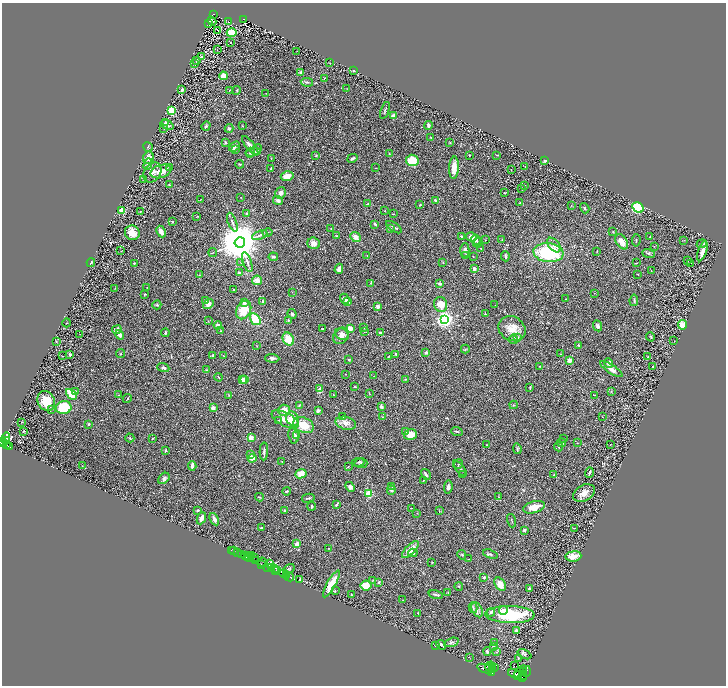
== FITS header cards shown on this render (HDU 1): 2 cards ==
NAXIS1  =                 1448
NAXIS2  =                 1367

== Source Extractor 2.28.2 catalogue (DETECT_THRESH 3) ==
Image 1448 x 1367 px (HDU 1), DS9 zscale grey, zoomed out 1/2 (1 PNG px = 2 x 2 image px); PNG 728 x 688 px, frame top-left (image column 1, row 1366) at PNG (2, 3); each listed source drawn as its Kron ellipse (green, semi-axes under 4 px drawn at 4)
Background 0.394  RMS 0.028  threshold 0.0838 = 3 sigma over >= 5 px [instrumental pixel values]
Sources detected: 425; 34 cannot appear on this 1/2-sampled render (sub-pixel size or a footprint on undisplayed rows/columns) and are neither listed nor drawn; the other 391 listed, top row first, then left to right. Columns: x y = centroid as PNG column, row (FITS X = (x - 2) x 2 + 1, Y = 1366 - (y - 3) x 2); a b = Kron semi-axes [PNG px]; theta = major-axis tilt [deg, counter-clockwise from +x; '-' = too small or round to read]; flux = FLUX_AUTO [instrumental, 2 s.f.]
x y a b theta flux
213 14 4 2 - 47
244 19 3 2 - 67
212 21 5 4 - 2
228 22 2 1 - 1.4
209 23 2 1 - 1.7
218 31 2 1 - 29
232 33 5 3 - 190
231 42 2 2 - 3.1
217 50 2 2 - 1.6
297 51 2 1 - 1.8
202 57 3 3 - 11
196 60 4 2 - 5
330 63 2 2 - 1.9
195 64 2 2 - 2.5
353 71 4 2 - 3.1
301 72 4 3 - 12
223 76 4 4 - 45
324 78 2 2 - 3
307 82 6 3 -9 9
182 89 4 3 - 17
346 89 2 2 - 1.7
229 90 4 2 - 2.5
237 90 4 3 - 3.9
266 93 2 2 - 2
385 110 9 2 71 6.5
171 111 3 3 - 560
393 115 3 2 - 15
165 123 4 4 - 7.6
167 125 7 4 -19 15
206 126 5 4 - 8.8
243 126 2 2 - 2.4
428 126 4 2 - 16
164 128 2 2 - 2.6
229 128 4 4 - 8.8
431 137 2 1 - 2.6
225 142 2 2 - 26
450 142 2 2 - 3.3
234 146 6 3 40 19
250 146 12 3 -51 25
148 147 5 2 - 4.6
257 149 6 3 46 6.3
235 150 4 2 - 4.4
253 152 7 3 12 24
250 153 5 3 - 12
389 154 2 2 - 3.2
469 155 3 2 - 4
497 155 3 2 - 3.1
316 156 3 3 - 4.1
148 158 6 5 - 46
352 158 5 3 - 11
271 159 2 2 - 1.6
412 160 6 6 - 100
545 160 3 2 - 11
148 164 6 4 67 10
240 164 4 3 - 5.6
525 167 3 2 - 3.2
169 168 4 3 - 8.2
271 168 3 2 - 4.8
375 168 2 1 - 1.6
454 168 11 5 86 72
511 170 2 1 - 2.2
161 171 10 6 18 60
152 172 11 8 54 30
287 176 6 5 - 53
144 179 3 3 - 3.8
169 185 3 2 - 3.2
525 185 2 2 - 1.7
522 189 2 2 - 8.8
281 193 6 5 - 20
505 193 2 2 - 3.2
241 197 2 2 - 1.8
200 200 2 1 - 1.6
278 201 5 4 - 12
435 201 3 2 - 14
520 203 2 2 - 4.1
368 204 4 3 - 5.8
420 205 3 3 - 3.1
571 205 3 2 - 1.7
585 208 5 3 - 7.9
638 208 6 5 - 450
122 210 2 2 - 160
140 211 2 1 - 3.1
385 211 2 2 - 3.5
247 214 2 2 - 5.9
394 214 3 2 - 2.1
197 217 4 1 - 2.3
172 222 3 2 - 3.3
232 222 10 3 -68 19
375 224 3 2 - 12
394 227 9 3 -33 13
331 228 2 2 - 5.2
390 228 3 3 - 4.6
161 232 6 3 -63 36
613 232 3 2 - 3.2
132 233 7 7 - 57
267 233 5 3 - 5.3
260 235 8 3 22 13
337 236 3 2 - 2.3
461 236 3 2 - 7.8
355 237 5 4 - 32
471 237 5 4 - 32
650 237 2 1 - 2
476 240 5 4 - 21
485 240 2 2 - 2.3
502 240 2 2 - 2
636 240 6 2 84 3.9
683 240 4 1 - 2.1
240 242 5 5 - 31000
622 242 8 5 -56 37
314 243 6 5 - 31
477 243 4 4 - 8.2
702 244 5 3 - 9.4
554 245 8 5 -50 24
654 246 3 2 - 2
480 248 3 2 - 1.9
465 250 7 4 89 18
121 251 3 2 - 1.9
597 251 3 2 - 2.8
702 251 10 4 71 38
213 252 4 2 - 3.7
548 253 15 9 -6 410
648 253 6 3 -20 8.1
367 255 2 1 - 1.7
466 255 3 3 - 4.1
473 256 2 2 - 2.4
505 256 5 3 - 8.9
273 257 4 3 - 9.9
688 261 2 1 - 1.4
241 262 3 2 - 3.3
247 262 10 3 -71 20
91 263 4 3 - 7.9
134 263 3 2 - 6.4
443 263 3 2 - 2.5
636 263 3 2 - 3.6
691 263 2 1 - 29
339 269 5 4 - 21
474 269 3 3 - 22
651 271 2 1 - 1.6
239 272 2 2 - 7.7
637 274 3 2 - 2.6
199 275 3 2 - 2.6
257 280 5 4 - 37
371 283 3 2 - 2.9
440 283 4 3 - 13
115 288 3 2 - 2
147 288 2 1 - 1.3
233 290 3 2 - 5.7
292 292 2 2 - 2.3
594 293 2 1 - 1.2
144 294 3 2 - 3.8
345 299 5 3 - 21
565 299 2 2 - 2.1
634 300 6 3 82 6.2
205 301 3 2 - 2.7
263 301 2 2 - 27
348 302 2 2 - 87
244 303 2 2 - 32
208 304 6 4 38 24
441 304 8 6 -73 62
157 305 4 3 - 6.4
495 305 2 2 - 1.6
378 306 4 3 - 16
244 310 10 7 62 110
292 314 5 3 - 8.2
485 314 2 2 - 11
255 319 6 4 -55 170
445 319 3 3 - 3100
288 320 4 3 - 6.5
208 321 2 2 - 2.4
67 323 4 2 - 3.6
218 325 4 4 - 21
682 325 4 4 - 59
598 326 6 4 -65 15
350 328 2 2 - 100
364 328 3 2 - 1.6
322 329 2 2 - 4.6
512 329 14 12 -32 75
117 330 5 3 - 27
220 331 3 2 - 4.4
365 331 4 2 - 2.4
165 333 4 2 - 6.8
380 333 3 2 - 6.5
80 334 2 1 - 1.2
342 334 7 5 -27 24
120 335 5 3 - 29
341 336 9 7 46 33
650 337 5 2 - 7.1
518 338 3 3 - 6.9
288 339 7 5 -61 92
513 339 4 4 - 9.2
56 341 3 2 - 2.3
674 341 2 1 - 1
579 345 4 3 - 6.6
257 346 2 2 - 2
465 349 4 3 - 4.5
426 352 3 3 - 9.7
70 354 3 2 - 18
121 354 4 3 - 4.8
396 354 3 3 - 6.3
560 354 2 2 - 2.6
213 355 4 3 - 5.6
223 355 2 2 - 2.4
62 356 3 2 - 2.5
389 356 3 2 - 3.1
648 357 2 2 - 2.5
272 358 7 3 -3 16
349 360 3 2 - 4.4
569 360 2 2 - 87
609 363 5 4 - 21
540 366 2 2 - 2.1
653 367 2 2 - 5.4
163 368 6 4 -21 16
611 369 13 4 -33 32
207 370 4 4 - 5.2
346 374 2 1 - 1.5
374 376 3 2 - 1.7
219 377 4 2 - 2.8
242 379 2 2 - 91
405 379 4 2 - 3.6
245 380 4 3 - 26
354 387 3 2 - 2.8
530 387 2 2 - 4.8
320 389 3 2 - 50
75 391 4 3 - 5.8
611 391 4 2 - 3.6
71 394 6 3 -43 160
369 394 3 2 - 2.5
119 395 2 2 - 1.5
229 395 3 2 - 2.7
333 395 2 2 - 1.8
594 395 2 2 - 2.8
127 399 5 2 - 3.6
46 401 10 8 -65 110
299 405 3 3 - 4.4
514 405 4 3 - 5.3
381 407 4 3 - 16
64 408 8 6 11 170
213 408 2 2 - 81
52 409 3 2 - 2.7
284 410 6 5 - 53
318 411 3 3 - 21
343 417 3 2 - 2.7
382 417 3 2 - 1.8
602 417 2 1 - 1.8
285 419 15 6 -26 60
292 419 7 6 - 77
278 420 3 2 - 3.9
21 422 3 2 - 1.3
346 423 10 6 -14 38
89 424 2 2 - 22
303 425 11 7 -20 100
24 431 3 2 - 4.1
457 431 6 2 -21 6.9
405 432 3 3 - 4.2
410 435 6 5 - 55
293 436 8 5 -79 17
296 436 4 3 - 6.8
251 437 2 2 - 130
130 438 4 2 - 3.6
153 438 3 2 - 3
563 438 3 2 - 2.6
6 439 6 3 77 430
6 441 4 2 - 540
3 442 3 2 - 840
562 443 4 3 - 6.8
577 443 2 1 - 1.4
7 445 4 2 - 340
487 445 2 2 - 1.8
610 445 2 1 - 2.3
9 446 3 2 - 210
558 447 4 2 - 4.5
517 449 5 3 - 6.5
165 450 3 2 - 8.5
264 451 9 2 88 12
251 455 3 2 - 17
252 458 4 3 - 50
282 461 2 2 - 1.7
358 462 6 3 3 8.7
361 463 6 5 - 12
458 464 5 3 - 4.4
82 466 2 2 - 1.9
192 466 5 2 - 28
348 467 3 2 - 2.4
460 468 9 3 -51 9.3
589 473 5 2 - 11
301 474 6 4 25 56
426 474 6 2 -58 14
462 475 3 3 - 5.1
554 475 3 3 - 5.2
164 478 6 4 44 13
424 480 2 2 - 3.3
392 486 3 3 - 3.2
350 487 5 4 - 15
448 487 7 4 85 15
391 490 4 4 - 9.8
287 491 4 2 - 5.5
369 493 3 3 - 330
584 493 11 8 29 46
259 497 4 2 - 4.6
499 497 3 2 - 2
308 498 6 2 13 6.7
337 504 4 2 - 7.1
311 506 4 3 - 7.8
534 507 11 6 15 69
411 508 3 2 - 2.6
197 510 2 2 - 5.8
285 510 2 2 - 17
439 511 3 2 - 2.7
417 513 3 2 - 2
201 518 6 3 66 40
214 519 7 3 -63 25
512 521 7 2 -72 4.2
261 528 4 2 - 5
574 528 4 2 - 3.7
524 530 3 3 - 10
297 544 4 3 - 30
328 548 2 2 - 2.2
231 550 2 1 - 13
410 550 11 4 46 60
234 551 2 1 - 42
238 553 2 2 - 200
413 553 5 4 - 11
242 554 3 2 - 450
490 554 8 3 -18 9.1
462 555 5 4 - 6.6
245 556 2 2 - 51
247 556 3 1 - 82
251 556 2 1 - 19
573 556 8 5 7 58
254 557 3 2 - 280
250 558 3 1 - 49
468 559 3 2 - 1.9
256 561 3 2 - 440
263 562 5 2 - 460
432 562 3 2 - 2.3
262 564 3 1 - 260
269 564 3 2 - 500
268 567 3 1 - 250
271 567 2 2 - 340
275 568 3 2 - 890
289 569 6 2 29 7.3
276 570 2 1 - 200
278 570 2 2 - 550
284 574 4 2 - 600
287 575 3 2 - 270
289 577 5 2 - 800
484 577 3 3 - 6.6
300 580 2 1 - 120
373 581 3 2 - 3.9
379 582 2 2 - 8.9
331 584 15 4 61 91
500 584 7 5 -56 57
366 585 5 5 - 78
459 586 4 3 - 4.7
529 588 4 3 - 6
335 591 3 2 - 2.6
448 593 3 2 - 3.5
436 594 7 3 -15 11
352 595 2 2 - 3.2
403 600 2 2 - 2.1
473 608 5 3 - 7.8
477 610 8 5 -63 16
503 610 4 3 - 26
491 612 4 3 - 7.3
418 613 2 2 - 1.9
510 615 25 8 -1 350
516 630 4 2 - 15
451 642 7 3 18 9.7
495 643 4 3 - 8.4
435 645 2 2 - 3.2
441 645 5 2 - 6.8
493 646 3 3 - 5.7
487 651 4 3 - 9
496 652 3 2 - 3.1
524 654 7 3 -25 10
469 657 3 2 - 2.5
518 658 3 2 - 3.5
490 666 5 2 - 3400
514 666 2 1 - 1
492 667 3 2 - 1800
494 668 3 2 - 1400
485 669 8 4 -19 10000
493 670 3 2 - 2200
526 671 5 2 - 1000
520 672 7 2 42 3000
523 672 4 3 - 3000
492 673 2 2 - 1900
515 674 7 4 -14 7900
523 675 3 2 - 1400
518 676 2 1 - 1600
522 678 4 2 - 1500
At the frame edge (FLAGS 8, measured only in part): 1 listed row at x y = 3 442
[34 sub-pixel or undisplayed-footprint detections neither listed nor drawn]